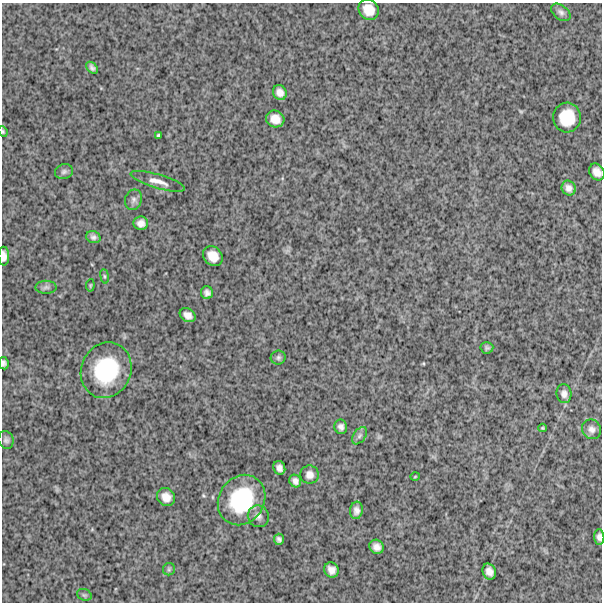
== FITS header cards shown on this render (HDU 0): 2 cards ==
NAXIS1  =                  600
NAXIS2  =                  600

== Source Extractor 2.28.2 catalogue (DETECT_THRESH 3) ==
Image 600 x 600 px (HDU 0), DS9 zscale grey, 1 PNG px = 1 image px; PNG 604 x 604 px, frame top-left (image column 1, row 600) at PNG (2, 3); each listed source drawn as its Kron ellipse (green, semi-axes under 4 px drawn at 4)
Background 1380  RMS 280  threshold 854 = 3 sigma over >= 5 px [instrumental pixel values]
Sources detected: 47; all 47 listed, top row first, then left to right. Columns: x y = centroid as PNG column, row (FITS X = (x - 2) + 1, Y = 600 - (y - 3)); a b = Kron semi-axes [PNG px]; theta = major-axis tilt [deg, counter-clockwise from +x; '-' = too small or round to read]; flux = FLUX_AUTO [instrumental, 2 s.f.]
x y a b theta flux
369 10 11 9 -51 2.6e+05
561 12 11 7 -39 7.5e+04
92 68 7 4 -44 5.6e+04
280 92 8 6 -63 1.2e+05
567 118 15 14 - 5.0e+05
275 119 9 8 - 1.8e+05
3 131 5 3 - 2.3e+04
158 135 4 3 - 3.3e+04
64 172 9 7 18 5.7e+04
597 172 9 7 -56 1.3e+05
158 181 28 7 -16 1.8e+05
569 188 7 6 - 9.5e+04
133 200 10 8 69 7.8e+04
141 223 7 7 - 1.0e+05
93 237 7 6 - 6.7e+04
4 256 9 5 -89 1.1e+05
213 256 11 9 -45 2.2e+05
105 276 7 4 -81 2.8e+04
90 285 6 4 83 2.3e+04
46 287 10 6 1 5.9e+04
207 293 6 6 - 7.2e+04
188 315 8 6 -31 1.1e+05
487 348 6 5 - 4.1e+04
278 358 7 7 - 4.4e+04
4 363 6 5 - 5.3e+04
106 370 28 25 67 1.4e+06
564 394 9 7 -82 9.0e+04
341 427 7 6 - 7.6e+04
543 428 4 3 - 2.1e+04
591 429 10 9 - 9.7e+04
359 436 10 6 54 5.9e+04
6 440 9 7 -69 6.2e+04
279 468 7 6 - 8.3e+04
310 475 9 9 - 1.1e+05
415 477 5 3 - 1.5e+04
295 481 6 5 - 7.7e+04
166 497 9 8 - 1.7e+05
242 500 26 22 56 1.3e+06
356 510 9 6 83 9.2e+04
258 516 11 10 - 1.0e+05
599 537 8 5 -86 7.3e+04
279 539 5 5 - 5.6e+04
377 547 7 7 - 1.1e+05
169 569 6 6 - 3.7e+04
331 570 8 7 - 1.2e+05
489 572 8 6 -65 1.2e+05
84 595 7 5 -20 3.8e+04
At the frame edge (FLAGS 8, measured only in part): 5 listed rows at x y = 3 131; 597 172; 4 256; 4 363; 599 537